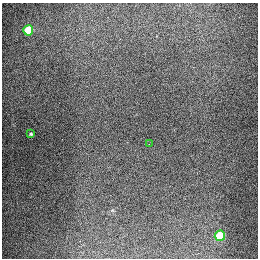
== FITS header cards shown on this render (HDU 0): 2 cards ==
NAXIS1  =                  256
NAXIS2  =                  256

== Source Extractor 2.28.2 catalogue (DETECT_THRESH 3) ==
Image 256 x 256 px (HDU 0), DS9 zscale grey, 1 PNG px = 1 image px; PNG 260 x 260 px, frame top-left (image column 1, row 256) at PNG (2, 3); each listed source drawn as its Kron ellipse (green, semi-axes under 4 px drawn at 4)
Background 1310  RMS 27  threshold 81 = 3 sigma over >= 5 px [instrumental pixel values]
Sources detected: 4; all 4 listed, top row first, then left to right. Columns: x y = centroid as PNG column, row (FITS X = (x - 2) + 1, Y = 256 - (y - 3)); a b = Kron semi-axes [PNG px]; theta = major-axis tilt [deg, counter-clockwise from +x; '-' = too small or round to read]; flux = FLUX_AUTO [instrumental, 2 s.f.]
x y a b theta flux
28 30 5 5 - 92000
31 134 3 3 - 2200
149 144 2 2 - 1700
220 236 5 5 - 74000